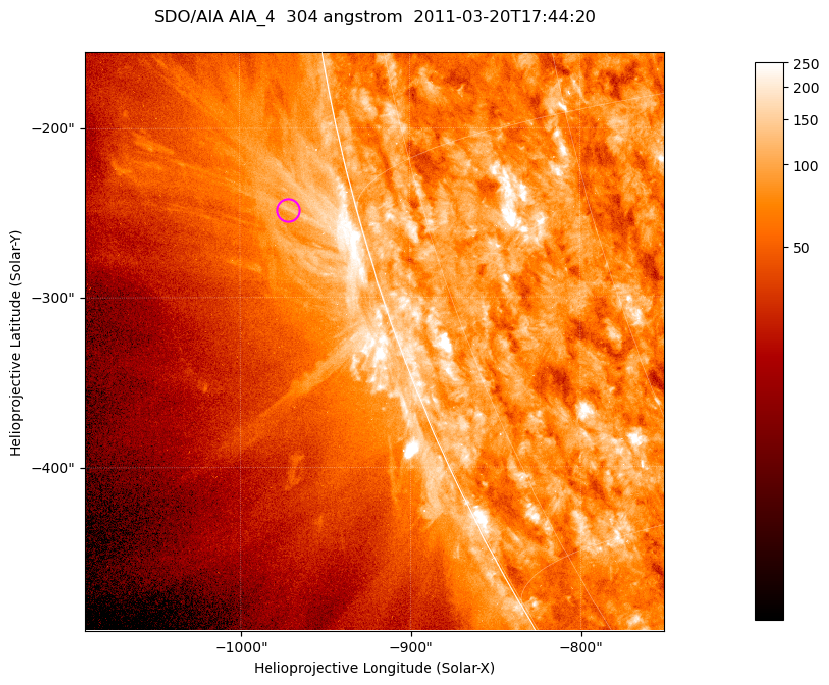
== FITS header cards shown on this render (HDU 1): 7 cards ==
TELESCOP= 'SDO/AIA '           / For AIA: SDO/AIA
INSTRUME= 'AIA_4   '           / For AIA: AIA_ATA1, AIA_ATA2, AIA_ATA3 or AIA_AT
WAVELNTH=                  304 / [angstrom] Wavelength
WAVEUNIT= 'angstrom'           / Wavelength unit: angstrom
DATE-OBS= '2011-03-20T17:44:20.123' / [ISO] Date when observation started; ISO 8
CTYPE1  = 'HPLN-TAN'           / CTYPE1; Typically HPLN
CTYPE2  = 'HPLT-TAN'           / CTYPE2; Typically HPLT

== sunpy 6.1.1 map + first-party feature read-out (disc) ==
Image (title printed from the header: SDO/AIA AIA_4  304 angstrom  2011-03-20T17:44:20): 568 x 568 px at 0.6 arcsec/px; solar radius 964 arcsec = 1606 px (partial field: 1.8% of the solar disc is inside the frame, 44% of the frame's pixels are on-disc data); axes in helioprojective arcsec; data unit not stated in the header (colour bar unlabelled)
Orientation: roll -0.132 deg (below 1 deg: not rotated)
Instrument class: DISC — disc imager (sunpy class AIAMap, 304 A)
Bright regions (active regions / flare kernels): reference = the on-disc median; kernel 5 px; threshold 5 sigma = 139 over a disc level ~79.8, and >= 1.15x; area >= 322 px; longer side >= 7 px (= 4.2 arcsec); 0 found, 0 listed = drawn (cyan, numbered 1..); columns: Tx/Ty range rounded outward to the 2 arcsec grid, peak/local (2 s.f.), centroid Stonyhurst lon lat
Off-limb structures (1.02-1.3 R_sun): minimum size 161 px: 4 found; the strongest spans PA ~100..105 deg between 1.02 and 1.07 R_sun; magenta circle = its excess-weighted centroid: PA ~105 deg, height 1.04 R_sun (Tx ~-972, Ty ~-248 arcsec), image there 1.9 x the reference